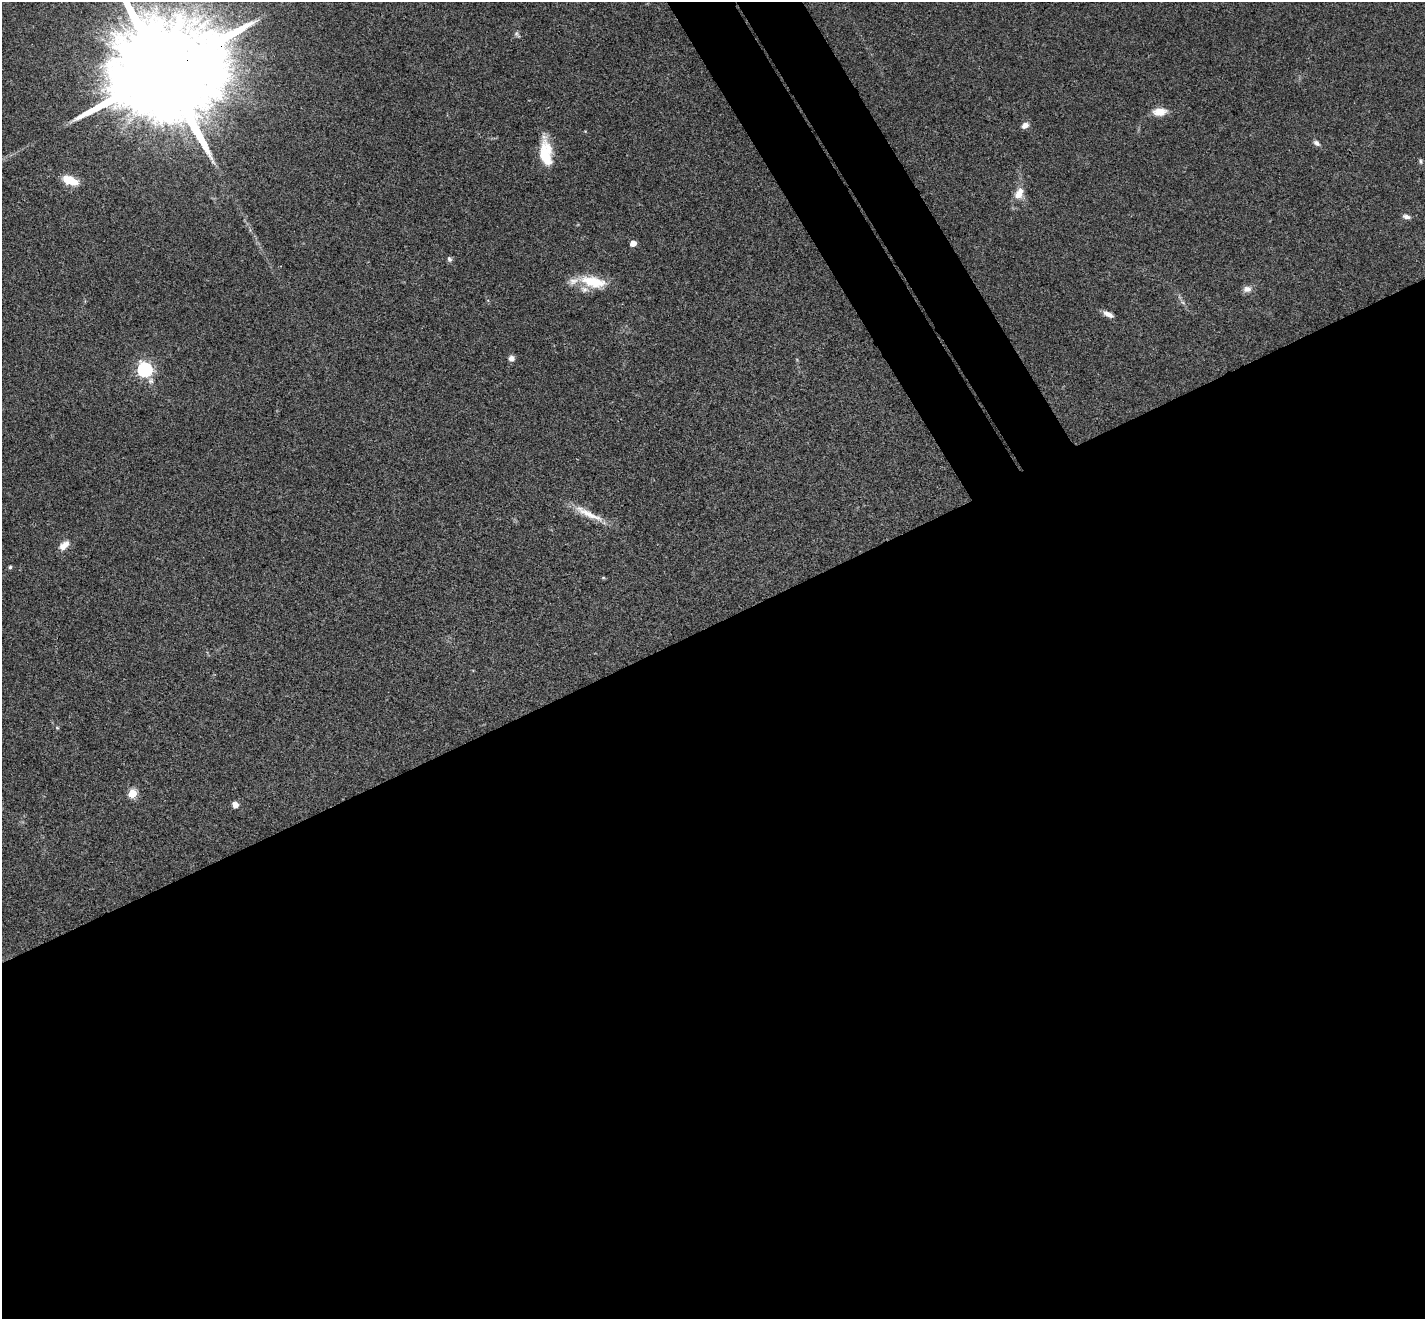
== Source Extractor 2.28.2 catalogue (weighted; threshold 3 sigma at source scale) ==
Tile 15 of 4 x 4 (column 3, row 4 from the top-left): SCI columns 2904-4326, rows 319-1635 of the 5803 x 5771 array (HDU 1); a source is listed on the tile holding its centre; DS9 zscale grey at full resolution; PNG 1427 x 1321 px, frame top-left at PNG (2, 2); no overlay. Shown black and unused: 56% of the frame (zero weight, under 3 of 4 exposures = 6% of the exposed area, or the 3 px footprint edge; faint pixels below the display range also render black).
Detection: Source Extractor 2.28.2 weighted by HDU 2 'WHT'; one run over the whole footprint, this tile lists its part. Background 0.0573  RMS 0.0052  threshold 0.0232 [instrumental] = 3 sigma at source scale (4.5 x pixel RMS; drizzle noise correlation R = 1.50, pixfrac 1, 0.05/0.05 arcsec/px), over >= 5 px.
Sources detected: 27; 1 inside a brighter object's white glare — not listed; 2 inside a brighter listed object's ellipse — not listed separately; the other 24 listed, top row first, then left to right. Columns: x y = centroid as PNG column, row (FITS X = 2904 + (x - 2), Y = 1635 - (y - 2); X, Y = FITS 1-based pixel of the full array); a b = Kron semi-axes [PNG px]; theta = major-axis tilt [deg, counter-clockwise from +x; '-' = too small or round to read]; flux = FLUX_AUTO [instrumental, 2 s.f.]
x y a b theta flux
516 33 7 6 - 1.2
161 72 38 23 25 24000
1160 112 15 9 5 6.8
1025 125 8 7 - 2.9
1316 143 9 5 -38 1.8
545 153 30 12 -84 18
1420 161 7 5 -66 0.93
70 180 16 8 -22 12
1019 193 17 10 65 6.6
1406 217 9 5 -12 2
633 243 5 4 - 6.8
449 259 7 5 -62 1.3
593 282 32 13 -12 17
1247 289 11 8 0 2.8
1108 314 13 6 -28 3.1
511 358 7 6 - 2.4
145 370 7 7 - 110
588 514 47 9 -26 9.9
64 546 14 8 42 4.6
10 567 4 4 - 0.98
603 578 6 4 0 0.53
57 728 5 5 - 0.61
132 793 5 5 - 22
235 805 7 6 - 3.2
Overlapping masked pixels (flux is a lower limit): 1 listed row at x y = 161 72
Isophote crosses this tile's border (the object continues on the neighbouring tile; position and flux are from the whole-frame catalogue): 1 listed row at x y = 161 72